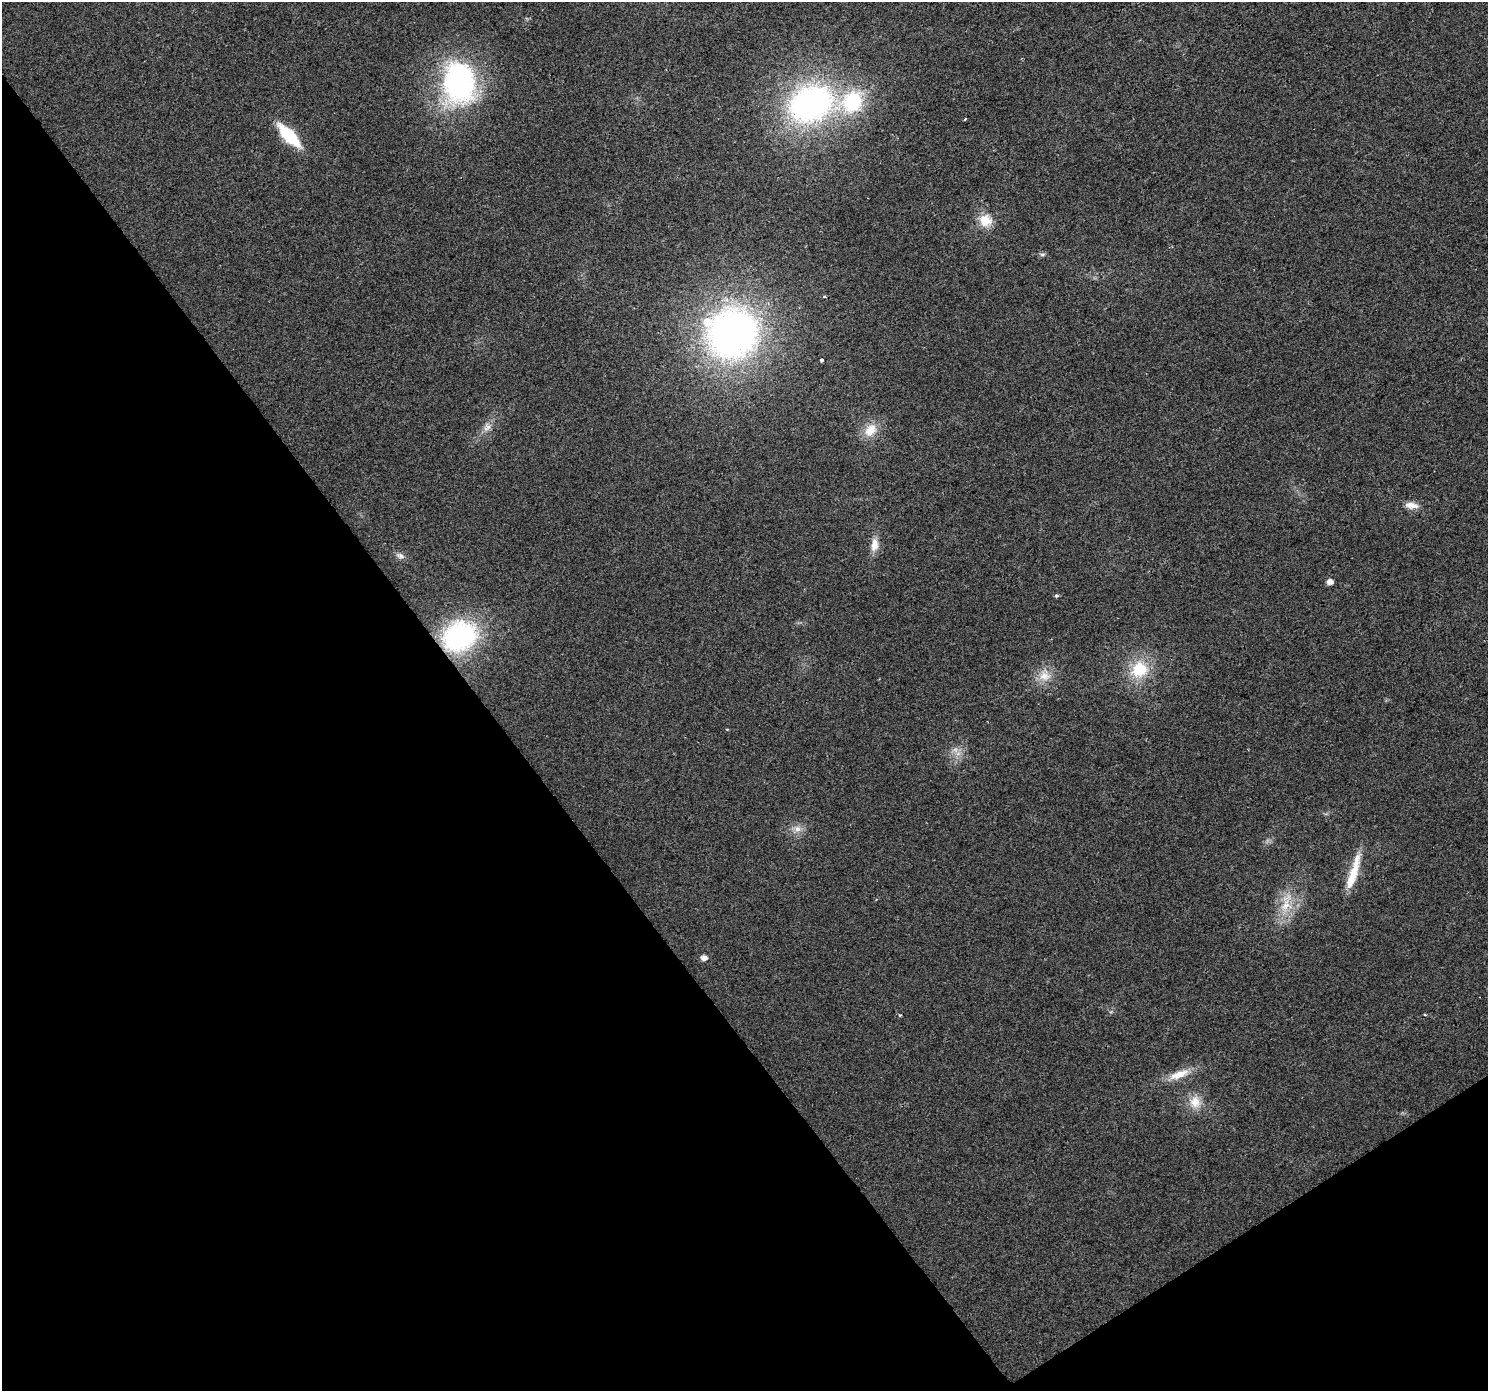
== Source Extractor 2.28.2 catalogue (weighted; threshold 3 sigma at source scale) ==
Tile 14 of 4 x 4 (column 2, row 4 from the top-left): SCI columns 1490-2975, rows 190-1578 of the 5947 x 5874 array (HDU 1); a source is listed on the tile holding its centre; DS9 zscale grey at full resolution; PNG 1490 x 1393 px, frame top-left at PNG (2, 2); no overlay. Shown black and unused: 36% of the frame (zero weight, under 2 of 3 exposures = <1% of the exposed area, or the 3 px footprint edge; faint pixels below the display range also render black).
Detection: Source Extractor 2.28.2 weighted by HDU 2 'WHT'; one run over the whole footprint, this tile lists its part. Background 0.0314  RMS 0.0063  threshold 0.0285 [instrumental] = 3 sigma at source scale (4.5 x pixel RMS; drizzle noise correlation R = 1.50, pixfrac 1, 0.0396/0.0396 arcsec/px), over >= 5 px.
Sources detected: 30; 3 inside a brighter listed object's ellipse — not listed separately; the other 27 listed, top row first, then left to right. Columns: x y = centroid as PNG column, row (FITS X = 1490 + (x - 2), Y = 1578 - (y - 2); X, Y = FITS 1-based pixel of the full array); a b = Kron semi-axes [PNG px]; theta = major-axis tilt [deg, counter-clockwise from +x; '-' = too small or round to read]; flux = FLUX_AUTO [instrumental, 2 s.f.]
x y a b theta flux
459 83 39 29 -84 140
810 104 47 36 22 180
965 119 3 3 - 2.5
289 136 24 10 -46 36
985 220 17 15 -22 11
1042 254 9 4 0 1.3
825 296 3 3 - 0.95
732 334 47 43 55 290
821 360 3 3 - 2.8
487 427 12 9 62 4.2
870 430 21 14 50 11
1411 505 19 8 -6 5.3
874 545 18 9 83 6.8
400 556 13 6 -13 2.6
1329 582 5 5 - 4.3
1056 596 5 5 - 1.1
459 637 30 23 24 100
1139 669 21 18 34 24
1045 676 17 15 79 9.4
955 750 8 7 - 3
797 829 10 9 - 4.2
1353 873 49 9 73 17
1286 905 22 15 58 16
704 958 6 5 - 4.1
1425 1014 3 3 - 0.8
1179 1074 28 10 21 11
1195 1102 18 15 -76 9.8
Overlapping masked pixels (flux is a lower limit): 1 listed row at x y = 459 637